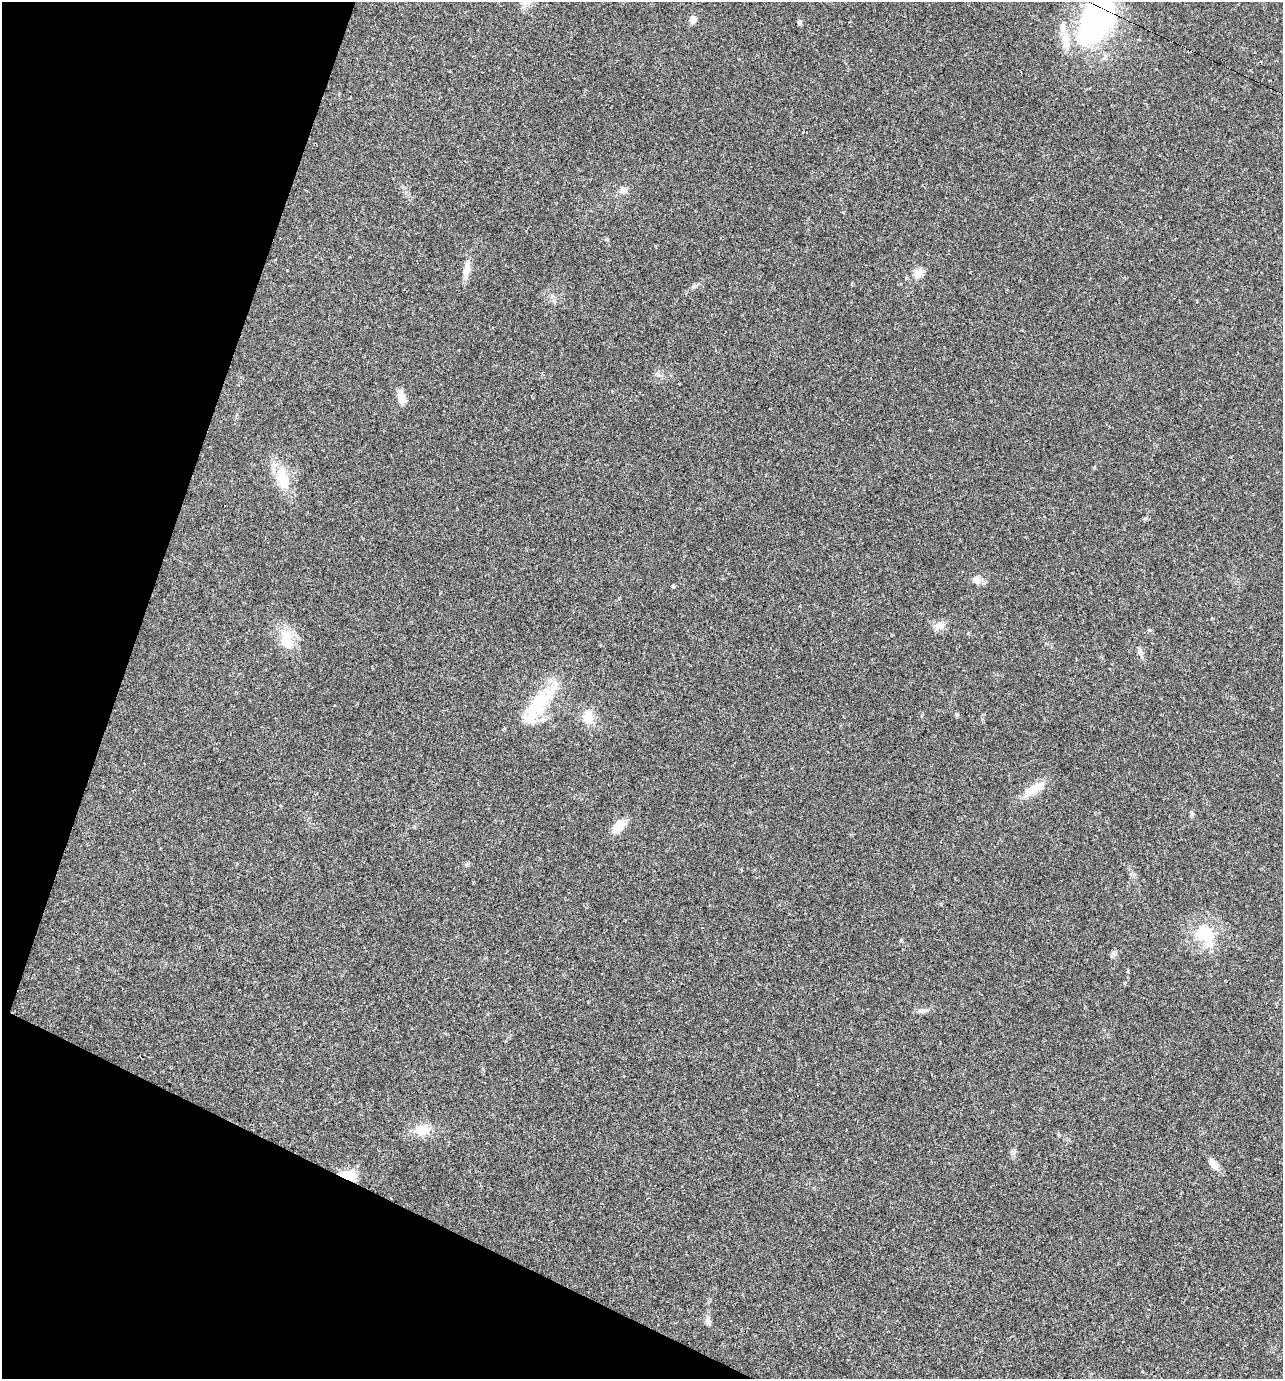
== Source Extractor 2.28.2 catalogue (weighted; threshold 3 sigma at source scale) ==
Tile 9 of 4 x 4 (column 1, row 3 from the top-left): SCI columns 267-1547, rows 1378-2754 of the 5523 x 5509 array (HDU 1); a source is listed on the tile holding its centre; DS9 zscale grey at full resolution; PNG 1285 x 1381 px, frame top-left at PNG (2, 2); no overlay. Shown black and unused: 18% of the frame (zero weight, under 2 of 3 exposures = <1% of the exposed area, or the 3 px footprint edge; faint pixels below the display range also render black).
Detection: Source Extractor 2.28.2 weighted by HDU 2 'WHT'; one run over the whole footprint, this tile lists its part. Background 0.0291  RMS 0.0039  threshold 0.0177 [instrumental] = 3 sigma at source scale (4.5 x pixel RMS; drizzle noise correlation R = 1.50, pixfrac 1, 0.05/0.05 arcsec/px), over >= 5 px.
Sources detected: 38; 1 cosmic-ray / hot-pixel residue — not listed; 2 inside a brighter listed object's ellipse — not listed separately; the other 35 listed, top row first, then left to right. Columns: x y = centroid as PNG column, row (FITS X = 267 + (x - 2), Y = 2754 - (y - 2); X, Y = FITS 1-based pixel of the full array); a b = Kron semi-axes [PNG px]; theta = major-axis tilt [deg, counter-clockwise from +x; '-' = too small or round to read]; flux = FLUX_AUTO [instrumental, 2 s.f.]
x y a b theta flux
693 19 6 5 - 4.7
1096 20 58 30 60 90
800 22 7 4 -90 0.67
1021 72 2 2 - 0.38
623 190 12 8 27 2
844 212 4 3 - 0.35
466 269 21 8 69 4.2
918 273 10 9 - 3.9
552 296 7 4 -71 0.81
658 375 11 4 -40 1
401 397 18 8 -75 4
283 479 26 14 -77 11
976 580 11 9 -45 2.4
673 586 4 4 - 0.69
940 625 14 9 15 3.5
1149 630 4 4 - 1.2
286 638 26 18 83 8.7
1140 652 11 7 -72 1.5
539 704 59 19 55 23
956 715 7 3 -19 0.54
588 717 16 12 -76 5.8
504 729 4 3 - 0.78
1035 788 34 11 28 6.6
1192 814 8 5 90 0.81
619 826 20 12 51 5
741 870 4 3 - 0.4
1205 934 21 16 -14 14
901 941 5 4 - 0.49
1114 953 7 7 - 1.2
922 1011 15 5 14 1.5
422 1129 22 16 9 6.6
1059 1135 6 3 -71 0.42
1214 1164 15 9 -48 2.7
349 1176 16 10 -10 8.8
708 1321 14 6 -67 1.5
Overlapping masked pixels (flux is a lower limit): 2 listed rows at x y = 1096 20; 349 1176
Isophote crosses this tile's border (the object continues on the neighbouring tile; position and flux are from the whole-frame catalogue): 1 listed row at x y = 1096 20
Unlisted compact peaks at least as high as the median listed source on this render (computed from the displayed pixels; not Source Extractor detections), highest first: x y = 606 239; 467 865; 694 286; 1014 1150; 968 633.